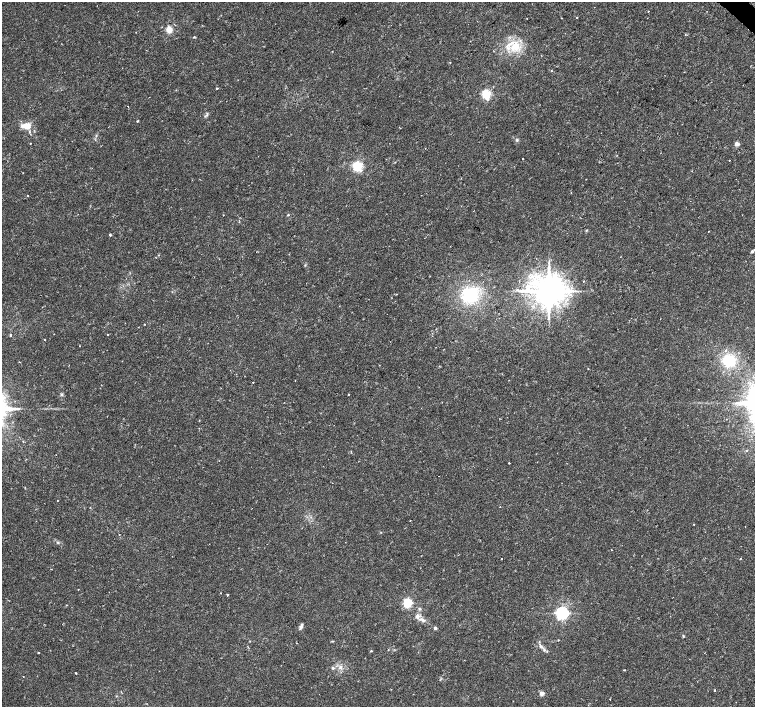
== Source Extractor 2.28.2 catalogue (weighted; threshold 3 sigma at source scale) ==
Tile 10 of 4 x 4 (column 2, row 3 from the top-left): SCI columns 1513-3017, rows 1639-3047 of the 6027 x 6027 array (HDU 1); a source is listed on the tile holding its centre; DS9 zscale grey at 2 x 2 block average (1 PNG px = mean of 2 x 2 image px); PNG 757 x 709 px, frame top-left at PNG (2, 2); no overlay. Shown black and unused: <1% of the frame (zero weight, under 2 of 3 exposures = <1% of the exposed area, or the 3 px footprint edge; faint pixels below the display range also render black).
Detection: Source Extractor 2.28.2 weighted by HDU 2 'WHT'; one run over the whole footprint, this tile lists its part. Background 0.0228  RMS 0.0028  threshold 0.0126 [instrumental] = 3 sigma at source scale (4.5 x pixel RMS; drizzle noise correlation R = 1.50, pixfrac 1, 0.0396/0.0396 arcsec/px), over >= 5 px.
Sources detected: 72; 3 cosmic-ray / hot-pixel residue — not listed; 2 inside a brighter listed object's ellipse — not listed separately; the other 67 listed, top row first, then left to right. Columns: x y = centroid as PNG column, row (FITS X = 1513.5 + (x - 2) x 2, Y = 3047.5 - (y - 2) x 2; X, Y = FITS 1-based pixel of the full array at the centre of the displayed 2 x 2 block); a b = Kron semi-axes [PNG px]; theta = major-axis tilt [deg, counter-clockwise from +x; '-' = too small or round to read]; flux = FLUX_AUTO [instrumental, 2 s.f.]
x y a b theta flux
648 11 2 2 - 1.7
577 17 2 2 - 0.53
169 30 8 6 -87 4
194 37 3 2 - 0.59
515 46 15 11 57 13
450 62 2 2 - 0.78
551 71 2 2 - 0.56
217 88 2 2 - 1.4
486 94 3 3 - 69
149 97 2 2 - 0.37
207 115 6 3 83 0.91
137 121 2 2 - 0.8
26 126 12 8 6 6.7
96 136 3 2 - 0.54
517 140 4 3 - 0.81
30 143 2 2 - 0.5
737 144 3 2 - 7.5
523 159 2 2 - 0.51
729 160 2 2 - 0.34
357 166 3 3 - 92
28 195 2 2 - 0.43
288 215 3 2 - 0.48
586 230 3 2 - 0.43
110 235 2 2 - 1.5
752 251 3 2 - 1.6
583 281 2 2 - 0.37
517 290 4 3 - 1.1
549 291 8 7 - 1500
470 295 18 17 - 35
144 324 2 2 - 0.64
10 335 2 2 - 0.77
107 335 2 2 - 0.5
45 340 2 2 - 0.35
729 361 16 14 1 21
588 369 2 2 - 0.29
253 382 2 2 - 0.86
61 394 4 4 - 0.85
348 394 2 2 - 0.87
747 450 2 2 - 0.37
509 463 2 2 - 0.85
694 524 2 2 - 0.98
745 527 2 2 - 0.19
119 534 2 2 - 0.4
58 542 3 3 - 0.64
501 559 2 2 - 1.2
740 559 3 2 - 0.32
78 589 2 2 - 0.35
227 595 2 2 - 0.95
407 603 3 3 - 71
419 609 4 3 - 0.83
562 613 4 4 - 170
423 620 9 4 -46 2.5
301 626 8 3 68 1.7
435 628 2 2 - 2.1
683 635 3 2 - 0.52
333 641 3 2 - 0.39
539 642 3 2 - 0.47
544 650 4 3 - 0.94
371 651 3 2 - 0.52
38 652 2 2 - 0.69
340 667 4 3 - 1.3
333 668 3 3 - 1.2
624 670 2 2 - 0.44
76 673 2 2 - 0.53
23 677 2 2 - 0.3
714 690 2 2 - 0.77
542 693 2 2 - 7.9
Diffuse or blended objects may show on this block-average render without a row.